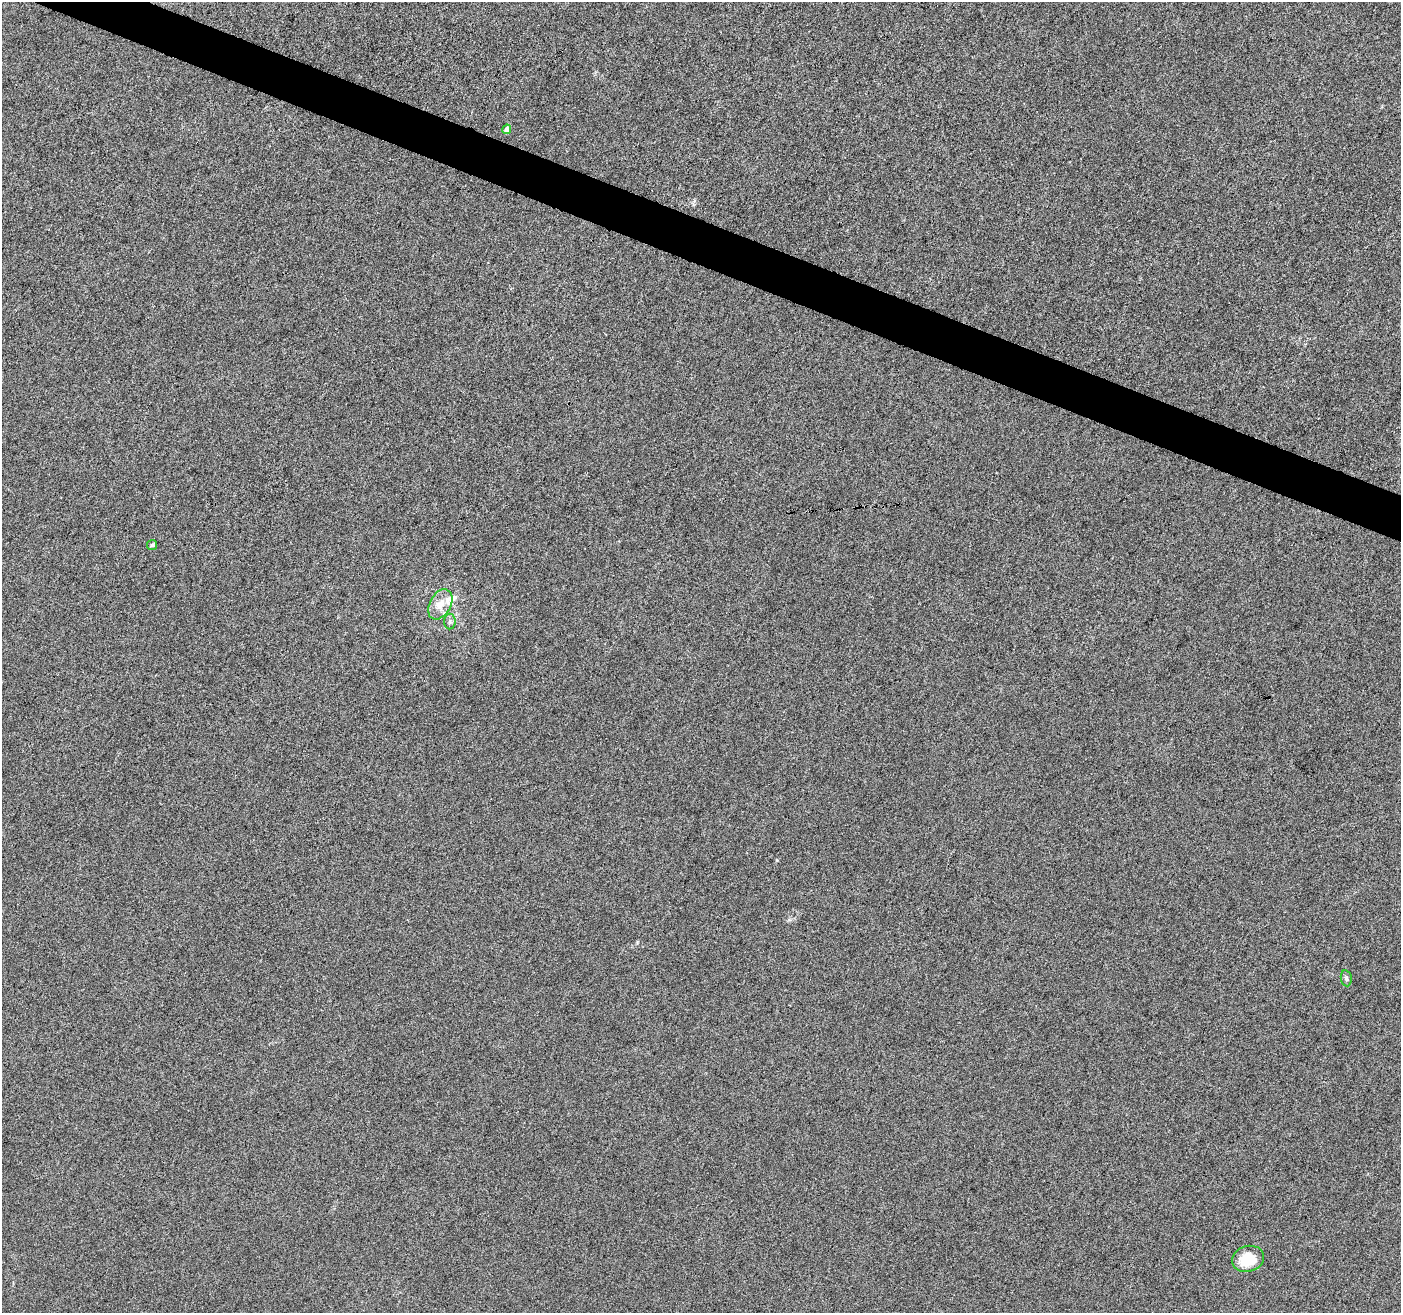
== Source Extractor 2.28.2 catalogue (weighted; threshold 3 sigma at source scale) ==
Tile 11 of 4 x 4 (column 3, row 3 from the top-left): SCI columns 2798-4196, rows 1520-2830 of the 5601 x 5727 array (HDU 1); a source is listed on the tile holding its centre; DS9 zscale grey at full resolution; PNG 1403 x 1315 px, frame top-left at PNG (2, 2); each listed source drawn as its Kron ellipse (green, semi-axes under 4 px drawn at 4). Shown black and unused: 3% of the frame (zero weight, under 3 of 6 exposures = <1% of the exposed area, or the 3 px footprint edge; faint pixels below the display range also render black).
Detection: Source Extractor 2.28.2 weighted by HDU 2 'WHT'; one run over the whole footprint, this tile lists its part. Background 0.00102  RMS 0.0028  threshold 0.0115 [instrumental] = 3 sigma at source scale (4.09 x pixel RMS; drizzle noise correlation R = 1.36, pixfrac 0.8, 0.0396/0.0396 arcsec/px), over >= 5 px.
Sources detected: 7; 1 inside a brighter listed object's ellipse — not listed separately; the other 6 listed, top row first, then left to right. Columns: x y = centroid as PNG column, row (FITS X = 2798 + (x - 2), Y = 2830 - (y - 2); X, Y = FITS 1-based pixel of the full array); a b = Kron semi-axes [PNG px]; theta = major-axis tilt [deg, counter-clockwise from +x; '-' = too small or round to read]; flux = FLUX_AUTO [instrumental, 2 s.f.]
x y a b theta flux
507 129 5 4 - 1.3
152 545 5 5 - 0.38
440 604 16 10 61 3.4
450 621 8 6 90 0.64
1346 978 8 5 -80 0.63
1248 1259 16 13 17 6.8